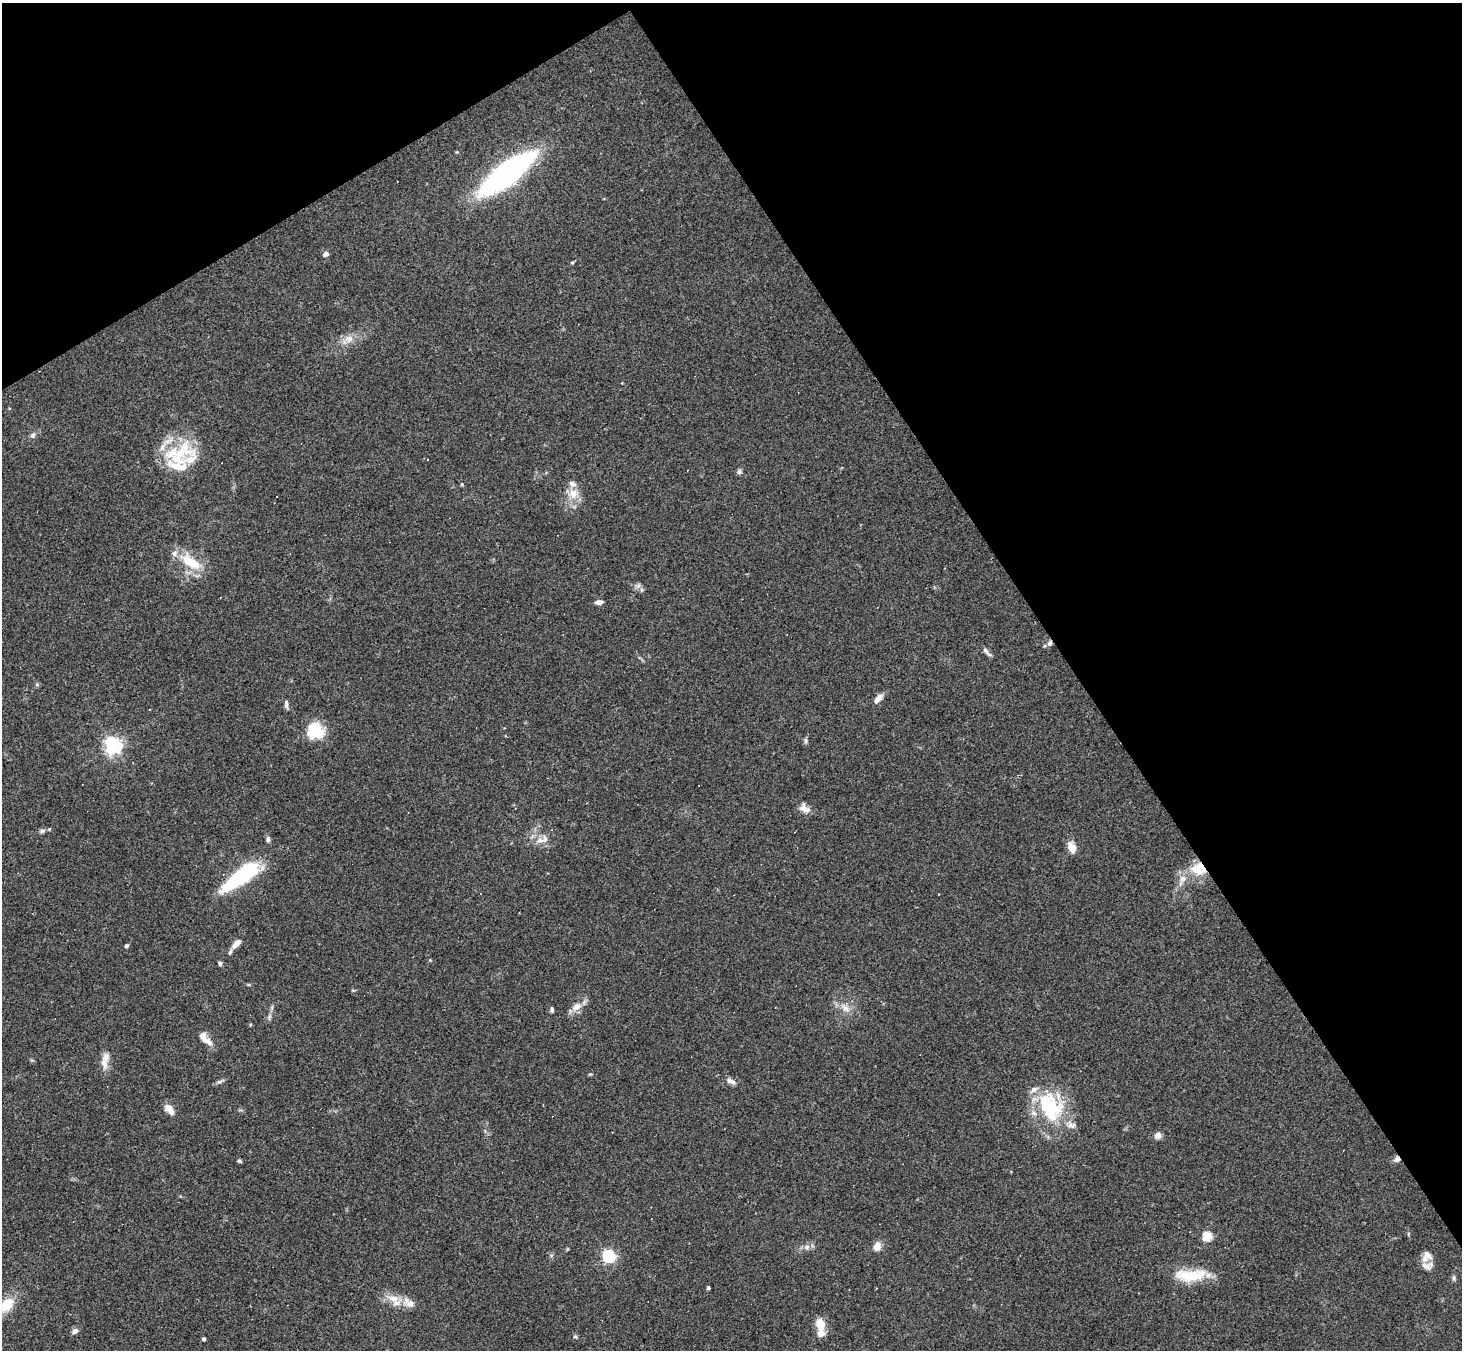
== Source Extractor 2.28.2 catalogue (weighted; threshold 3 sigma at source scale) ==
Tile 3 of 4 x 4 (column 3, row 1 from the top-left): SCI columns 2923-4382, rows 4335-5682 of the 5843 x 5835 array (HDU 1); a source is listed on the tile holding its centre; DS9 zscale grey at full resolution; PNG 1464 x 1352 px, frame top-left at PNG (2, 3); no overlay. Shown black and unused: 33% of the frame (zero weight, under 2 of 3 exposures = <1% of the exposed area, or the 3 px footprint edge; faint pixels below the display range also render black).
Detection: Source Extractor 2.28.2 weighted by HDU 2 'WHT'; one run over the whole footprint, this tile lists its part. Background 0.101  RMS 0.0084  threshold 0.0379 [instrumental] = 3 sigma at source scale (4.5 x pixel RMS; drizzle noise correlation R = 1.50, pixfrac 1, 0.05/0.05 arcsec/px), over >= 5 px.
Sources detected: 73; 1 inside a brighter object's white glare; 2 cosmic-ray / hot-pixel residue — not listed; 14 inside a brighter listed object's ellipse — not listed separately; the other 56 listed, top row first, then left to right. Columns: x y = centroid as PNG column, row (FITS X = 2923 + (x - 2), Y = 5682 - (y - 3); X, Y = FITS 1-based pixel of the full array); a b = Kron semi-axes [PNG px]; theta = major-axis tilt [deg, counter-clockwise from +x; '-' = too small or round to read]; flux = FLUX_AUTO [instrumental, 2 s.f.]
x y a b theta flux
507 173 44 15 37 270
326 254 6 5 - 3.1
349 339 12 11 - 7
33 435 8 7 - 2.3
181 453 42 26 49 45
739 472 8 6 75 1.9
462 484 5 4 - 0.89
573 493 14 12 -56 11
191 562 31 14 -33 27
638 586 7 4 19 2
599 602 8 5 5 3.7
1050 643 8 6 59 3
986 651 11 6 -48 2.9
37 684 6 4 0 1.2
878 698 12 6 49 6
286 704 10 4 -90 2.3
315 731 22 19 -10 24
806 741 9 4 -89 1.7
113 745 6 6 - 340
805 808 15 9 -35 6.1
42 831 8 5 16 2.3
540 840 13 7 2 6.3
1072 847 15 9 -67 7.2
1199 869 20 15 -6 21
245 871 59 15 40 61
1182 879 11 9 81 6
236 944 14 6 47 5.7
126 946 5 4 - 1.4
220 963 5 4 - 1.8
577 1007 14 9 34 8.1
846 1008 14 8 -43 6.8
552 1010 5 4 - 1.9
269 1017 10 5 77 2.3
209 1042 14 7 -36 5.9
104 1063 18 9 -81 7.3
731 1081 12 6 -27 3.8
219 1082 7 4 18 1.7
1047 1104 43 28 -19 55
169 1109 13 8 -50 7.3
1158 1135 7 6 - 4.9
239 1161 6 4 -27 1.2
1207 1236 5 5 - 45
877 1246 10 8 75 6.6
807 1247 9 7 1 3.5
1428 1255 13 9 -42 5.5
609 1256 6 5 - 140
1427 1266 15 9 -4 5.3
1190 1275 39 14 2 29
1454 1278 7 5 -85 1.6
708 1288 3 3 - 1.6
394 1299 21 9 -15 12
7 1305 21 14 51 17
820 1325 15 10 -78 12
75 1331 8 6 31 3.1
575 1337 6 4 -2 1.1
204 1339 3 3 - 1.9
Overlapping masked pixels (flux is a lower limit): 2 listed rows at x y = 1050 643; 1199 869